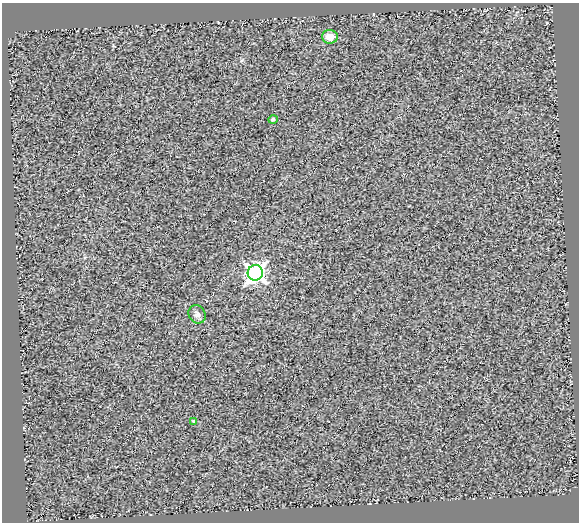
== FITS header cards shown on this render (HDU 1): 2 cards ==
NAXIS1  =                  577
NAXIS2  =                  520

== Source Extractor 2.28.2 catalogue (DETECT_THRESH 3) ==
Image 577 x 520 px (HDU 1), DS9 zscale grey, 1 PNG px = 1 image px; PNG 581 x 524 px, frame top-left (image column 1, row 520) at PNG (2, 3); each listed source drawn as its Kron ellipse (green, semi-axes under 4 px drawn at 4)
Background 1.13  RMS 0.52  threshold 1.56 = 3 sigma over >= 5 px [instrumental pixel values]
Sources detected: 5; all 5 listed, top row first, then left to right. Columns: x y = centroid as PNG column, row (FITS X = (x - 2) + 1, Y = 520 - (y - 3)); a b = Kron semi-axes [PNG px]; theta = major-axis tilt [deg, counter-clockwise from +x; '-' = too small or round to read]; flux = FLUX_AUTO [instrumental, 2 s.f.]
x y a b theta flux
330 37 8 7 - 350
273 119 5 4 - 83
255 273 8 7 - 15000
197 314 9 8 - 130
193 421 3 2 - 24